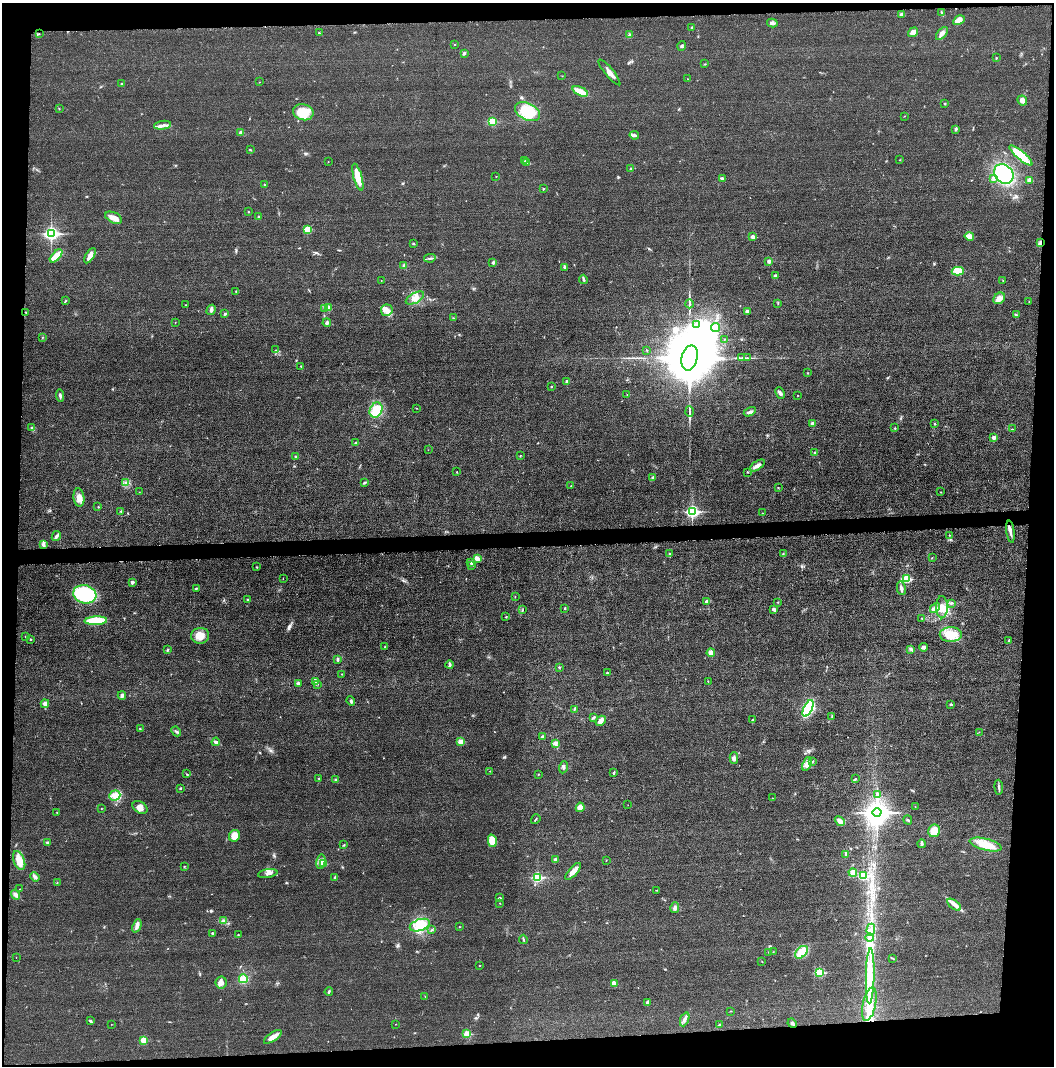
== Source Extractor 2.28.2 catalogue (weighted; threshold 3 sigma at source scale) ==
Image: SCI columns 14-4220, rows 9-4262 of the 4234 x 4262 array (HDU 1 of 3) = the unmasked area's bounding box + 8 px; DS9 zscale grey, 4 x 4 block average (1 PNG px = mean of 4 x 4 image px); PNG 1056 x 1068 px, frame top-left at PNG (2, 3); each listed source drawn as its Kron ellipse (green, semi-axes under 4 px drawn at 4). Shown black and unused: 9% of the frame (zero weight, under 3 of 5 exposures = <1% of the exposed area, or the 3 px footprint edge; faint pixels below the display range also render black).
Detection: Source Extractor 2.28.2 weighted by HDU 2 'WHT'. Background 0.0176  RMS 0.0046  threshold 0.0208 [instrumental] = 3 sigma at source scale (4.5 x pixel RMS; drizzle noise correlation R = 1.50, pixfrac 1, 0.05/0.05 arcsec/px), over >= 5 px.
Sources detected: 310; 2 cosmic-ray / hot-pixel residue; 1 long thin detection or spike segment (spike, bleed or trail) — neither listed nor drawn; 6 coinciding with a brighter row at this scale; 10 inside a brighter listed object's ellipse — not listed separately; the other 291 listed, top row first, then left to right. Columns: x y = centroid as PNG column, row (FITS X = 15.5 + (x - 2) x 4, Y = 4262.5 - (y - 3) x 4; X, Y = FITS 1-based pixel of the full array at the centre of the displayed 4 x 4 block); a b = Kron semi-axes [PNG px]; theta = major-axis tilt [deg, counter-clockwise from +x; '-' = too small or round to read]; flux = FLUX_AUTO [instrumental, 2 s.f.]
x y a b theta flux
942 13 4 2 - 3.6
902 14 3 2 - 6.7
959 20 6 4 31 17
772 23 5 3 - 6.7
692 27 2 2 - 1.7
913 32 5 4 - 18
319 33 3 2 - 1.2
942 33 8 3 49 12
39 34 2 2 - 1.2
629 35 3 2 - 3.2
454 44 2 2 - 2.2
682 46 5 2 - 4
464 53 3 2 - 5.3
996 58 2 2 - 1.4
705 64 2 2 - 1
609 72 16 3 -51 17
562 76 2 2 - 0.87
688 79 2 2 - 0.88
260 82 2 2 - 0.55
122 84 2 2 - 5.1
580 91 8 4 -25 30
1022 100 5 4 - 13
944 104 2 2 - 3
59 109 2 2 - 1.4
303 112 10 8 -13 64
527 112 13 8 -26 100
905 116 2 2 - 0.94
492 121 2 2 - 110
163 125 8 2 9 9.7
956 129 3 2 - 3.9
241 133 2 2 - 20
634 135 5 3 - 5.6
250 150 3 2 - 2.3
1021 155 14 4 -40 77
900 160 2 2 - 0.88
525 161 2 2 - 1.3
328 162 2 2 - 0.64
526 162 3 2 - 2.1
630 169 2 2 - 1.9
1004 174 11 8 -49 260
496 176 2 2 - 1.4
358 177 14 4 -75 53
722 178 4 2 - 5.7
994 178 3 2 - 3
1030 180 4 3 - 8.6
264 185 3 2 - 1.9
544 189 3 2 - 2.5
248 211 2 2 - 1.3
258 216 2 2 - 2.5
114 218 9 5 -25 19
307 229 2 2 - 100
51 233 3 3 - 650
969 236 5 3 - 17
753 237 2 2 - 31
413 243 2 2 - 2
1040 243 3 2 - 3.3
56 256 8 4 46 39
90 256 8 3 59 19
430 258 6 2 11 4.7
769 261 3 3 - 7.7
493 263 3 3 - 4.6
404 266 3 3 - 5.3
565 267 4 2 - 7.1
958 271 6 4 -1 33
775 276 3 2 - 6.3
583 279 4 2 - 4.1
381 280 2 2 - 0.54
1003 280 2 2 - 0.92
236 291 2 2 - 2
415 298 10 5 28 18
999 298 6 5 - 15
66 301 2 2 - 1.5
1029 302 2 2 - 1.4
778 303 2 2 - 1.4
689 304 4 2 - 3.9
186 305 2 2 - 1.1
329 307 3 2 - 3.6
324 308 2 2 - 1.8
211 310 5 3 - 5.8
387 310 6 6 - 17
747 311 3 3 - 5.4
26 312 2 2 - 1.1
225 313 3 3 - 4.1
1017 315 2 2 - 2.1
453 318 2 2 - 1.2
175 322 2 2 - 0.78
327 323 4 3 - 6.1
697 324 3 2 - 3.1
715 327 4 2 - 5.8
42 337 2 2 - 1.5
724 339 2 2 - 0.54
276 350 2 2 - 1.2
647 350 2 2 - 2
690 358 13 8 76 40000
742 358 2 2 - 1.3
747 358 3 2 - 2.4
301 366 2 2 - 1.7
808 373 2 2 - 1.2
567 381 3 2 - 3.9
551 386 2 2 - 1.8
780 393 6 3 -65 7.9
627 394 2 2 - 0.55
60 395 6 2 -85 5.8
797 395 2 2 - 1
416 408 2 2 - 1.1
376 410 8 6 63 51
689 412 5 2 - 3.8
750 412 6 3 29 8
812 424 4 3 - 9.3
935 424 2 2 - 6.1
32 428 3 2 - 3
895 428 2 2 - 1.8
1012 429 2 2 - 2.1
994 437 2 2 - 25
356 443 3 2 - 1.6
428 450 2 2 - 0.5
815 453 2 2 - 2.2
520 455 2 2 - 1.1
295 457 2 2 - 2.1
757 465 8 3 35 11
457 472 2 2 - 2.1
748 472 2 2 - 1.6
653 478 4 3 - 4.1
126 483 3 2 - 3.1
365 483 3 2 - 4.1
571 486 2 2 - 1.1
778 488 2 2 - 1.4
139 492 2 2 - 0.6
940 492 2 2 - 1.2
79 498 9 5 -82 19
98 507 2 2 - 1.5
121 511 2 2 - 1.7
692 511 3 2 - 470
762 513 2 2 - 0.64
1010 532 11 3 -82 10
949 535 2 2 - 0.97
56 536 5 3 - 7.3
43 544 3 2 - 4.1
670 554 2 2 - 1.8
783 554 2 2 - 2.2
477 558 4 3 - 15
932 558 2 2 - 1.1
470 562 3 2 - 2.6
471 566 3 2 - 3
257 567 2 2 - 1.7
283 579 2 2 - 0.48
907 579 2 2 - 160
132 582 2 2 - 17
901 588 7 3 -77 8.2
196 589 2 2 - 1.7
85 594 12 9 -15 200
515 597 2 2 - 0.81
248 600 3 2 - 5.3
707 601 2 2 - 19
778 602 2 2 - 1.1
951 603 4 2 - 4.6
942 607 11 6 -89 24
565 608 3 2 - 2
935 608 5 4 - 8.9
774 609 4 3 - 7.1
523 610 2 2 - 1
506 617 2 2 - 1.8
922 618 2 2 - 1.1
96 621 11 4 3 120
951 634 11 7 -1 42
25 636 2 2 - 1.2
200 636 9 8 - 31
30 639 2 2 - 4.8
1009 641 3 2 - 3
385 647 2 2 - 1.4
923 647 4 4 - 4.9
911 649 4 2 - 3.6
167 650 4 2 - 2.7
711 653 4 3 - 18
337 659 3 2 - 4.2
450 665 4 3 - 4.1
559 668 3 2 - 1.6
607 673 2 2 - 5.2
342 674 2 2 - 0.99
708 681 2 2 - 1.2
315 682 2 2 - 2.8
298 684 4 3 - 4.9
318 684 2 2 - 0.94
122 695 4 3 - 8.2
351 701 5 2 - 5
45 704 4 4 - 8.9
951 705 2 2 - 8.2
808 708 9 4 64 250
574 709 3 2 - 3
832 717 2 2 - 0.93
593 718 4 2 - 4.9
752 719 2 2 - 1.1
601 721 5 3 - 19
140 729 2 2 - 1.1
176 731 5 3 - 5.1
979 732 2 2 - 0.58
542 737 3 3 - 4.2
216 742 4 3 - 5.2
461 742 2 2 - 58
555 743 3 2 - 4
734 758 6 3 -90 6
813 761 2 2 - 1.3
807 764 7 4 68 12
563 767 6 2 69 4.7
490 771 2 2 - 0.78
614 773 4 2 - 3.2
187 774 2 2 - 1
538 774 2 2 - 1
319 778 2 2 - 1.5
855 779 3 2 - 3.4
335 780 3 2 - 3.8
999 787 7 2 -86 5.4
180 788 2 2 - 2.6
877 794 3 2 - 1.7
115 795 5 5 - 16
772 798 2 2 - 0.66
628 805 2 2 - 0.38
140 807 8 5 -32 17
580 807 4 3 - 22
915 807 2 2 - 0.94
101 809 2 2 - 0.92
877 812 4 4 - 3100
57 813 2 2 - 1.4
536 819 5 2 - 2
908 820 5 2 - 2.7
840 821 6 3 -42 16
934 831 6 6 - 31
234 836 6 5 - 26
492 841 6 4 -76 47
48 842 4 3 - 3.8
922 844 4 3 - 5.7
344 845 4 2 - 2
986 845 16 5 -15 52
846 855 4 2 - 2.9
555 859 3 2 - 5.6
606 860 2 2 - 0.9
19 861 10 5 -69 37
321 862 7 4 81 17
324 864 2 2 - 29
184 866 2 2 - 1.8
573 871 10 3 49 20
268 873 10 3 10 10
853 873 4 3 - 15
863 876 2 2 - 180
35 877 5 3 - 5.9
335 877 3 2 - 3.1
537 877 3 2 - 250
57 883 2 2 - 1.1
20 889 2 2 - 1.1
657 890 2 2 - 1
16 895 5 3 - 10
499 897 2 2 - 1.9
500 903 2 2 - 0.83
954 905 8 3 -37 11
675 907 5 3 - 6.3
223 921 3 2 - 3.4
420 925 10 5 19 42
137 926 7 3 68 9.7
459 927 2 2 - 1
432 930 4 2 - 2.5
871 930 6 2 88 5.8
212 933 2 2 - 5.5
238 935 2 2 - 1.4
870 938 4 3 - 7.8
523 939 4 2 - 3.1
769 952 2 2 - 1.4
773 952 2 2 - 0.73
801 952 7 5 45 52
16 958 2 2 - 0.46
892 958 4 2 - 1.4
762 961 2 2 - 1.2
479 966 2 2 - 1.4
819 972 3 2 - 190
870 976 28 3 89 55
243 979 4 4 - 31
221 982 6 5 - 12
614 983 4 3 - 12
329 992 4 2 - 3.4
425 996 2 2 - 1
647 1002 4 2 - 4.1
869 1004 17 6 78 46
731 1011 2 2 - 0.87
685 1019 7 3 67 8.1
90 1021 4 2 - 4.9
792 1023 5 3 - 5
111 1024 2 2 - 0.61
395 1024 2 2 - 1.1
719 1025 4 2 - 3.4
467 1034 2 2 - 110
273 1037 10 3 35 22
144 1040 4 4 - 22
Overlapping masked pixels (flux is a lower limit): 1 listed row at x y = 1040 243
Diffuse or blended objects may show on this block-average render without a row.